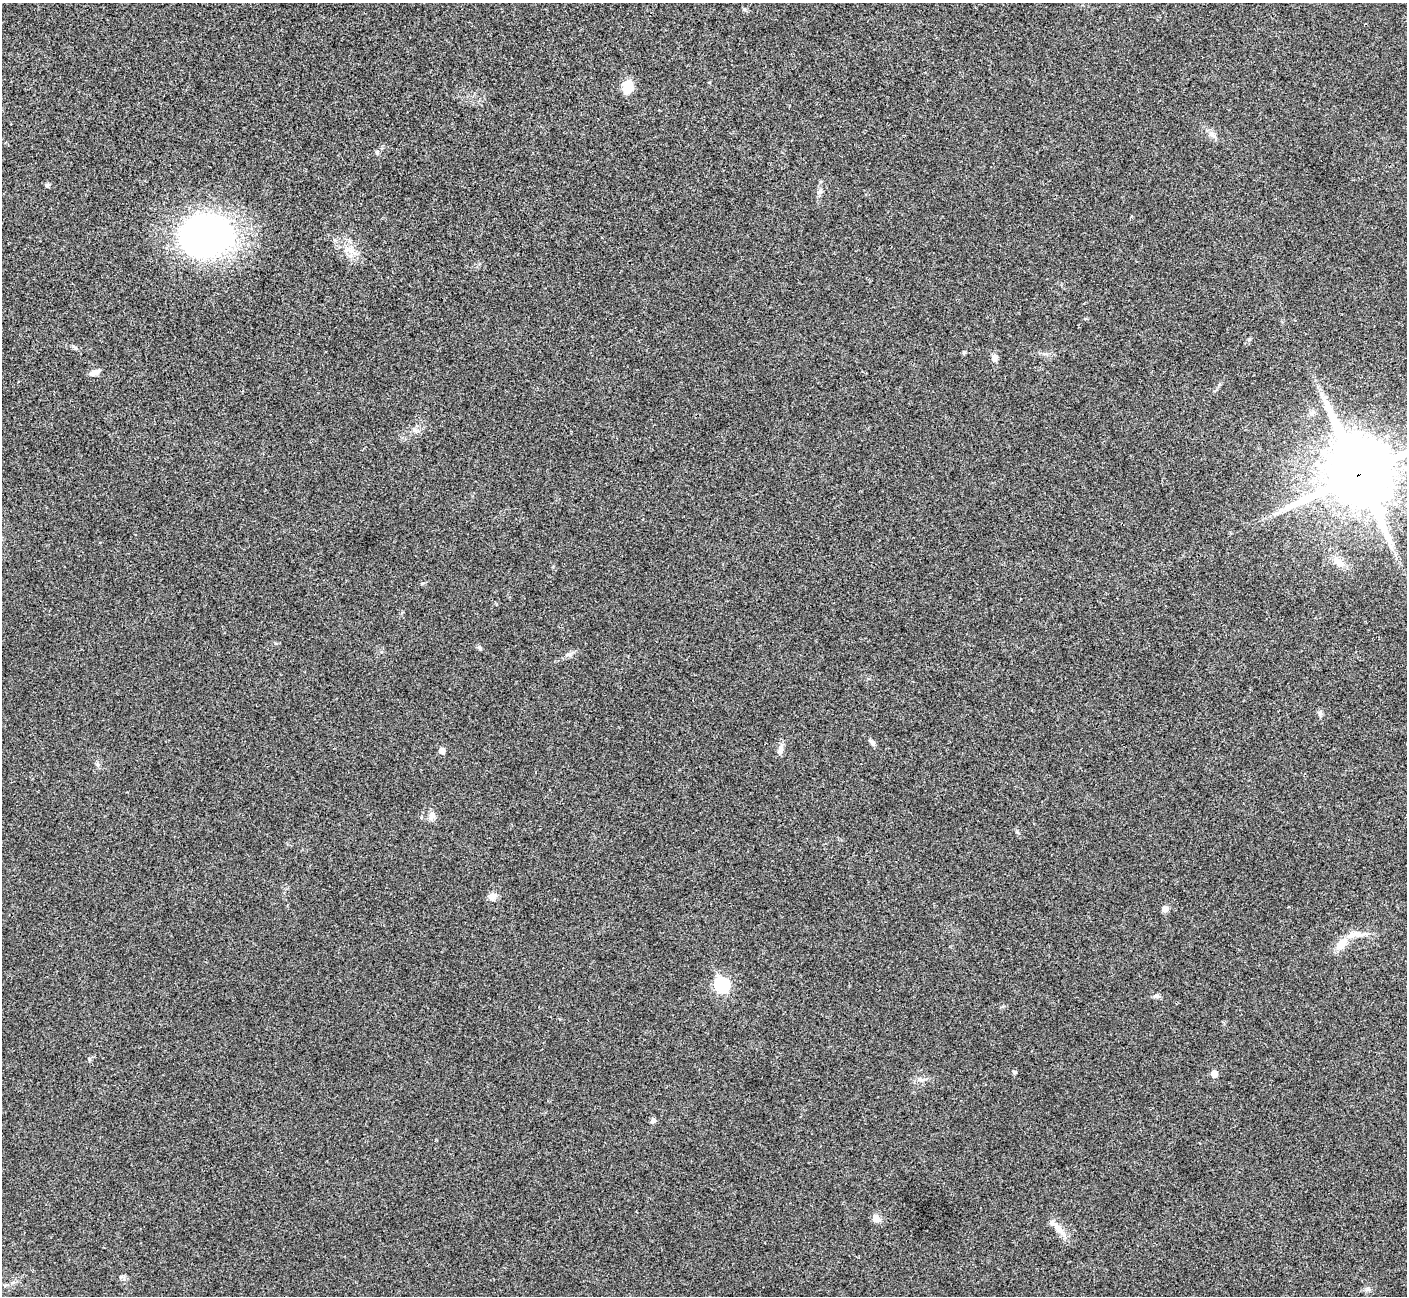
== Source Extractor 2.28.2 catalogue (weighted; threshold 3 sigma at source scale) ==
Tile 10 of 4 x 4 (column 2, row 3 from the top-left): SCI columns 1408-2812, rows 1450-2743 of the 5630 x 5618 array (HDU 1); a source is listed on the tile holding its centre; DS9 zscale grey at full resolution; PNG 1409 x 1298 px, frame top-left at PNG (2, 3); no overlay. Shown black and unused: <1% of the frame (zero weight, under 3 of 4 exposures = <1% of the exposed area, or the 3 px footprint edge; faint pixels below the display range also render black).
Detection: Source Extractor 2.28.2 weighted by HDU 2 'WHT'; one run over the whole footprint, this tile lists its part. Background 0.0219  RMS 0.0039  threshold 0.0177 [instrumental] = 3 sigma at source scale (4.5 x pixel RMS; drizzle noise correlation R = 1.50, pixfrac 1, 0.05/0.05 arcsec/px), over >= 5 px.
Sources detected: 32; all 32 listed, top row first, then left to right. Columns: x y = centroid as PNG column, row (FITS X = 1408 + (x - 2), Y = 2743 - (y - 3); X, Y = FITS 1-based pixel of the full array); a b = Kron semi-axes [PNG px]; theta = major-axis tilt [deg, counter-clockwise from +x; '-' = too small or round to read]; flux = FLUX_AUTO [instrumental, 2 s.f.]
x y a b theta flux
628 87 13 10 74 7.3
1214 136 7 5 -46 0.97
47 185 6 4 17 0.69
819 192 8 5 59 1
207 236 54 42 18 140
347 249 8 8 - 2.1
994 358 10 7 -84 1.7
94 372 14 6 22 1.9
1312 413 8 5 54 1.1
414 430 7 4 -19 0.87
1358 474 23 21 -66 3400
1391 546 7 4 -71 1
1338 561 12 8 -79 2.3
480 648 6 4 -48 0.59
1320 714 7 6 - 0.88
872 742 9 5 -50 1.1
780 750 13 7 77 2.1
442 751 5 5 - 2.7
98 765 6 4 -71 0.67
431 816 13 7 79 1.9
493 896 12 8 49 2
1164 909 8 7 - 1.6
1353 935 24 8 11 4.3
1341 944 13 10 45 4.6
722 985 7 7 - 55
1156 996 10 5 2 0.94
1014 1072 5 4 - 0.68
1214 1074 5 5 - 4
653 1121 7 5 21 1.1
876 1218 11 9 -64 2.2
1058 1229 24 8 -47 4.1
1368 1289 7 5 -45 0.89
Overlapping masked pixels (flux is a lower limit): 1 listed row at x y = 1358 474
Isophote crosses this tile's border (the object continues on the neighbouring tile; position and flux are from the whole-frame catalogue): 1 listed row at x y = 1358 474
Unlisted compact peaks at least as high as the median listed source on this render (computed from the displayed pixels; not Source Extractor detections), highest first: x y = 89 1059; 377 152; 1249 339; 1017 832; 569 654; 422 583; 964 352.